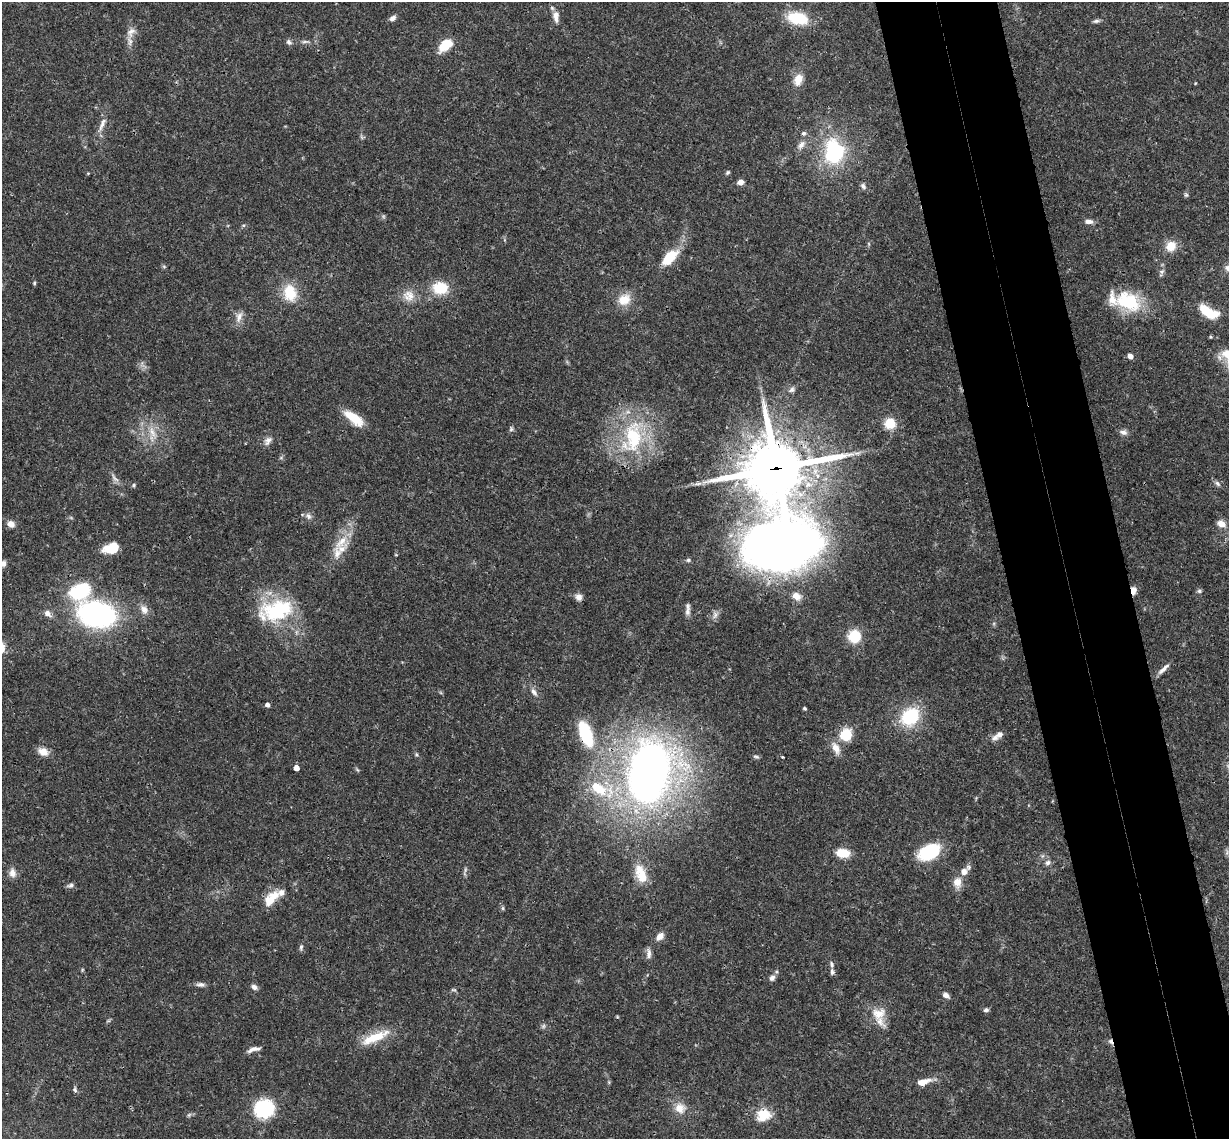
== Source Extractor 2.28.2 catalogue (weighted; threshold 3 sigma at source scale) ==
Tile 6 of 4 x 4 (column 2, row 2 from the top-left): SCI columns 1288-2514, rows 2539-3675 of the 5026 x 4964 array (HDU 1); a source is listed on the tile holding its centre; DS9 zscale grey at full resolution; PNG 1231 x 1141 px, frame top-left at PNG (2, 2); no overlay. Shown black and unused: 10% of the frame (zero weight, under 3 of 4 exposures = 6% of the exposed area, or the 3 px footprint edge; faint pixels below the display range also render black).
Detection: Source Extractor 2.28.2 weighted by HDU 2 'WHT'; one run over the whole footprint, this tile lists its part. Background 0.0422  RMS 0.0029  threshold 0.0129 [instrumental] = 3 sigma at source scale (4.5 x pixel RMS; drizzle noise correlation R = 1.50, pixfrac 1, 0.05/0.05 arcsec/px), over >= 5 px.
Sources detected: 123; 1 cosmic-ray / hot-pixel residue — not listed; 10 inside a brighter listed object's ellipse — not listed separately; the other 112 listed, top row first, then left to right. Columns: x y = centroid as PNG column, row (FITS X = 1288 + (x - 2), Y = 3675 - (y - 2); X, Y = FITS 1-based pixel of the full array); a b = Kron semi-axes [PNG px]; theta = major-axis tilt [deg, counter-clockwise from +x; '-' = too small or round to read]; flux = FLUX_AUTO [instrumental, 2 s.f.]
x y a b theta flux
556 16 16 8 -88 2.1
393 18 8 6 36 1.1
798 18 21 12 -12 12
1096 21 9 5 15 0.69
131 32 15 10 54 2.4
305 41 10 4 5 0.72
289 42 8 6 -39 0.83
445 45 19 11 41 5.3
798 79 11 8 69 3.8
1195 83 5 3 - 0.23
102 124 22 6 69 2.1
803 133 5 5 - 0.65
801 145 13 7 56 1.6
834 152 19 15 -88 27
728 172 6 4 45 0.45
88 173 5 3 - 0.24
740 182 6 5 - 1.7
863 186 9 6 -48 0.8
1186 195 6 5 - 0.49
1088 222 11 6 -3 1.4
243 225 5 3 - 0.36
1171 246 13 12 - 4
669 258 19 9 45 8.6
164 266 6 4 -1 0.37
1228 268 8 8 - 1.4
1161 273 12 4 68 0.85
34 283 5 4 - 0.33
440 288 15 12 -8 8.6
290 293 22 16 -77 7.5
409 296 16 15 - 3.7
624 300 18 15 32 4.4
1128 301 35 23 -22 14
1209 312 23 10 -28 7.9
239 317 15 7 72 1.8
1130 356 6 5 - 1.3
792 390 8 7 - 0.87
353 418 25 10 -36 6.5
890 423 12 11 - 5.2
511 429 6 5 - 0.52
152 432 17 8 -64 3
1123 432 10 7 -23 1.1
633 437 53 29 77 25
268 441 13 8 53 1.5
776 468 21 20 - 1300
115 478 16 5 -52 1.2
1217 484 8 6 -50 0.81
134 485 6 4 43 0.46
308 516 9 6 -60 1
11 524 9 7 -22 1.9
1221 524 10 7 -22 2.2
341 542 28 14 50 6.1
780 546 100 87 50 210
112 548 13 8 16 9.7
3 563 7 6 - 1.1
79 591 27 20 23 17
1133 591 8 5 88 2.2
1199 591 6 5 - 0.52
579 597 9 8 - 1.3
144 609 13 9 -57 2
276 610 43 24 14 22
687 612 12 7 -86 1.4
48 613 11 7 -42 1.5
97 614 26 18 -10 73
854 636 9 9 - 10
1163 669 18 5 43 1.5
534 692 13 6 -54 1.4
267 705 4 4 - 1.1
804 708 4 3 - 0.37
910 717 17 14 44 17
586 734 22 10 -69 19
999 734 8 7 - 1.3
846 735 11 10 - 8.7
836 748 17 9 -64 2.7
43 752 12 9 -20 2.8
416 755 6 4 -69 0.43
756 757 9 4 -6 0.51
782 757 3 2 - 0.27
296 768 4 4 - 2.1
357 770 8 3 -45 0.35
649 773 55 33 79 200
598 788 27 14 -34 11
929 852 20 13 26 17
843 853 11 7 -6 6.6
1048 863 8 7 - 0.96
964 871 9 8 - 2
12 873 11 8 -85 1.9
641 874 28 13 -69 6.4
957 882 13 10 89 3
71 885 8 6 13 0.83
281 892 10 8 31 1.5
269 900 17 12 84 4.1
503 908 5 4 - 0.4
660 936 11 7 51 1.9
301 947 8 5 75 0.6
649 953 15 6 -90 1.4
82 970 6 3 72 0.29
832 972 8 6 -85 0.77
772 978 9 7 46 1.1
200 984 12 6 -2 1
254 987 8 6 -31 1.1
454 990 8 4 0 0.39
946 995 8 5 -26 1.2
986 1010 6 5 - 0.68
879 1013 20 16 15 4.7
543 1026 7 4 89 0.53
375 1037 38 10 23 7.7
254 1049 15 5 16 1.5
923 1082 19 8 15 3.1
75 1090 7 6 - 0.58
680 1108 15 13 -45 3.5
264 1109 16 14 21 22
763 1115 20 16 23 5.5
Overlapping masked pixels (flux is a lower limit): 3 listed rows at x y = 776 468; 780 546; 1133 591
Isophote crosses this tile's border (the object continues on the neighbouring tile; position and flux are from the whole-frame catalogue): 2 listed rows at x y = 1228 268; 3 563